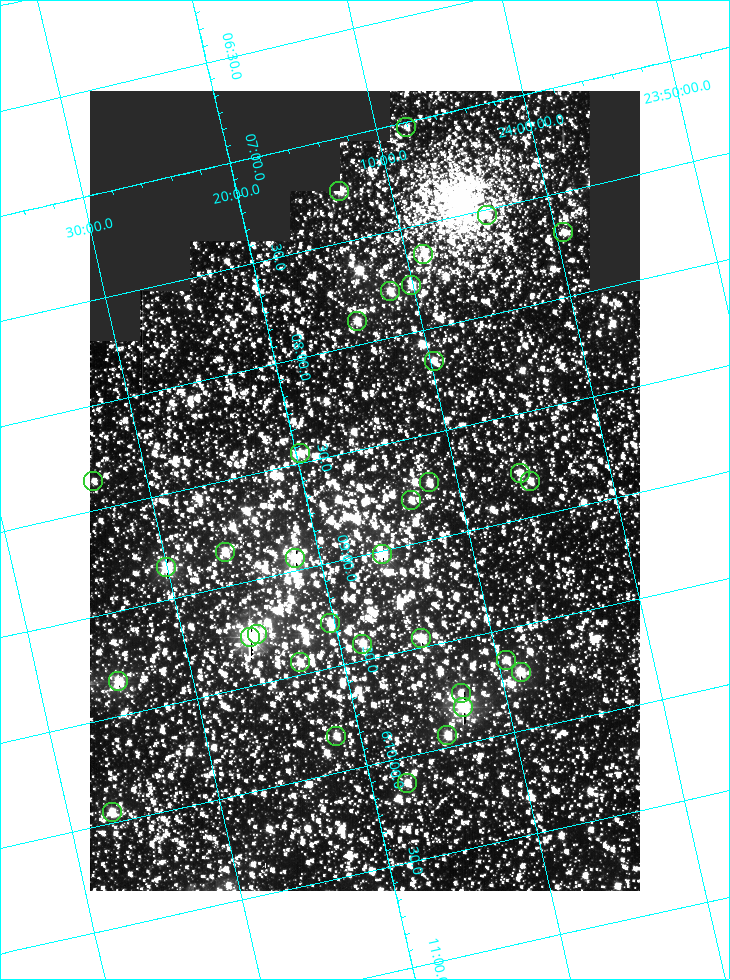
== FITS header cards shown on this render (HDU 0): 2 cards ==
NAXIS1  =                  550
NAXIS2  =                  800

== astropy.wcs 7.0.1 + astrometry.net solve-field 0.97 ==
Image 550 x 800 px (HDU 0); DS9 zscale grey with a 90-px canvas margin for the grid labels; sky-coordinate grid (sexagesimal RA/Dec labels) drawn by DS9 from the SOLVED WCS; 34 Tycho-2 reference stars matched to detected sources circled (green)
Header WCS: RA---TAN/DEC--TAN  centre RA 06:08:42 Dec +24:16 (92.17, +24.27 deg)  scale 3.98 arcsec/px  FOV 36.4' x 53.0'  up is -103 deg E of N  parity normal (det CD < 0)
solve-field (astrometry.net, Tycho-2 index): VERIFIED the header's WCS against the Tycho-2 star catalogue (verified at 3 index scales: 19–34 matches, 0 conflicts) and refined it, rather than solving blind
Solved WCS: RA---TAN-SIP/DEC--TAN-SIP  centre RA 06:08:42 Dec +24:16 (92.17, +24.27 deg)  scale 3.97 arcsec/px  FOV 36.4' x 53.0'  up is -103 deg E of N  parity normal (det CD < 0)
The solver's refit moves the header's centre by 0.32 arcsec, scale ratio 0.9998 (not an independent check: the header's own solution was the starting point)
Tycho-2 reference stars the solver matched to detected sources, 34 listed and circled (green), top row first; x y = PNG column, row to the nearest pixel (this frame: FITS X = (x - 90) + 1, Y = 800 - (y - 91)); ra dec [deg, ICRS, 3 dp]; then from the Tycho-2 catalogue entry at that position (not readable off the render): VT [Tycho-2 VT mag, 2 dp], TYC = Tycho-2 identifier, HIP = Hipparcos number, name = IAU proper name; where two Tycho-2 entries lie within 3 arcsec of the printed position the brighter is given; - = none
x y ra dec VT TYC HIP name
406 127 91.756 +24.135 11.55 1864-383-1 - -
339 191 91.813 +24.222 9.50 1864-951-1 - -
487 215 91.882 +24.069 10.67 1864-1197-1 - -
563 232 91.922 +23.991 11.04 1864-773-1 - -
423 254 91.910 +24.147 9.81 1864-677-1 - -
411 285 91.945 +24.168 9.83 1864-545-1 - -
390 291 91.946 +24.193 9.49 1864-879-1 - -
357 321 91.972 +24.235 9.87 1864-607-1 - -
434 361 92.040 +24.163 9.97 1864-387-1 - -
300 453 92.113 +24.329 10.09 1877-692-1 - -
520 473 92.195 +24.097 9.91 1877-1306-1 - -
93 481 92.090 +24.558 11.22 1868-1493-1 - -
530 481 92.208 +24.088 10.02 1877-898-1 - -
429 482 92.182 +24.197 9.90 1877-42-1 - -
411 500 92.198 +24.221 10.14 1877-234-1 - -
225 552 92.210 +24.434 9.33 1881-345-1 - -
382 554 92.254 +24.266 8.73 1877-224-1 - -
295 558 92.236 +24.360 8.19 1877-300-1 29148 -
166 567 92.212 +24.501 8.67 1881-93-1 - -
330 623 92.321 +24.338 9.42 1877-884-1 - -
257 634 92.315 +24.419 9.14 1881-15-1 - -
250 637 92.316 +24.428 7.55 1881-1595-1 - -
421 638 92.364 +24.244 8.80 1877-1589-1 - -
362 644 92.355 +24.308 9.21 1877-702-1 - -
506 660 92.412 +24.157 10.23 1877-766-1 - -
300 662 92.360 +24.380 9.69 1881-496-1 - -
521 672 92.431 +24.145 8.75 1877-16-1 - -
118 681 92.334 +24.580 8.60 1881-81-1 - -
461 693 92.439 +24.215 10.07 1877-154-1 - -
463 707 92.456 +24.215 7.57 1877-1484-1 - -
447 735 92.485 +24.239 9.49 1877-1276-1 - -
336 736 92.457 +24.359 9.75 1877-1432-1 - -
407 783 92.531 +24.294 10.40 1877-334-1 - -
112 812 92.487 +24.619 9.38 1881-1542-1 - -